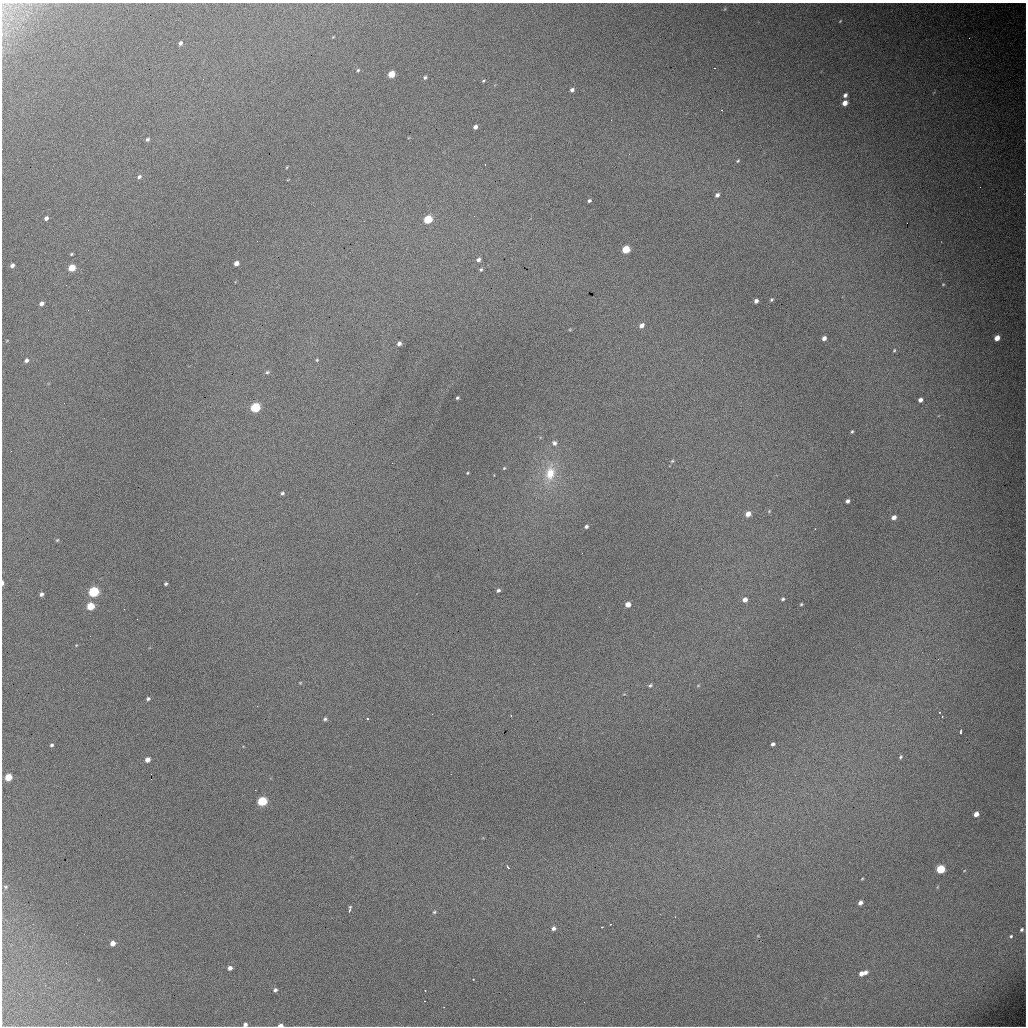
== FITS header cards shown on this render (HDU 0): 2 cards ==
NAXIS1  =                 1024 / length of data axis 1
NAXIS2  =                 1024 / length of data axis 2

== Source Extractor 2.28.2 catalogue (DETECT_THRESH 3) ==
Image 1024 x 1024 px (HDU 0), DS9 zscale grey, 1 PNG px = 1 image px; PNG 1028 x 1028 px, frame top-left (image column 1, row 1024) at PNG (2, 3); no overlay
Background 4830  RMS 52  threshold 156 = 3 sigma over >= 5 px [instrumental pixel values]
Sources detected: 117; all 117 listed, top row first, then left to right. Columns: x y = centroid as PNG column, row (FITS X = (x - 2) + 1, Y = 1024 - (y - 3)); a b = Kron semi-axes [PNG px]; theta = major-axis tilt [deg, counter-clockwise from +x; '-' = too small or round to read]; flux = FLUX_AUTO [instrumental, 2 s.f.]
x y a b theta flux
840 21 4 3 - 2700
969 38 2 2 - 1400
180 43 5 4 - 9000
358 70 4 4 - 4600
391 74 5 4 - 71000
425 77 4 4 - 5500
483 81 5 3 - 4000
572 90 4 3 - 8600
845 95 5 4 - 11000
845 103 5 4 - 27000
475 127 4 4 - 12000
147 139 5 4 - 6700
2 149 2 2 - 2600
738 161 4 3 - 3700
287 167 4 2 - 2700
139 177 6 5 - 8200
980 187 2 2 - 3000
717 195 5 4 - 11000
589 201 4 3 - 6000
474 216 3 2 - 3100
46 218 4 4 - 11000
428 219 5 5 - 150000
626 249 5 5 - 110000
71 254 3 2 - 3800
478 259 5 5 - 9400
236 263 5 4 - 19000
12 266 4 3 - 11000
72 268 5 4 - 76000
481 269 5 4 - 5300
943 284 4 3 - 3000
66 285 3 2 - 5900
771 300 4 4 - 4900
756 301 4 4 - 13000
41 303 5 4 - 15000
88 310 3 2 - 3600
642 325 5 4 - 17000
824 338 4 4 - 14000
997 338 5 4 - 30000
399 343 4 4 - 12000
894 350 5 3 - 3800
26 360 5 4 - 10000
317 360 4 4 - 3900
267 372 6 5 - 6100
457 398 3 3 - 5100
920 400 4 4 - 13000
64 403 2 2 - 2900
255 407 6 5 - 260000
852 431 4 3 - 4300
554 443 7 7 - 12000
11 451 2 2 - 7400
672 461 6 4 44 4500
504 468 5 4 - 3500
467 473 3 3 - 3000
550 473 24 14 82 95000
282 493 4 4 - 5700
847 501 4 3 - 10000
769 511 6 4 47 3800
748 514 5 4 - 29000
894 517 5 4 - 18000
586 526 4 4 - 7000
57 540 4 4 - 3500
3 583 5 2 - 9200
166 584 3 3 - 5300
498 590 4 4 - 6800
94 592 6 5 - 360000
41 594 5 4 - 9500
783 599 4 3 - 5600
745 600 5 4 - 20000
628 604 5 4 - 29000
801 604 4 3 - 3700
90 606 5 5 - 100000
124 609 2 2 - 12000
137 619 2 2 - 4200
76 645 3 3 - 2600
938 659 3 2 - 3200
300 683 4 4 - 3000
650 685 5 3 - 5300
698 686 6 4 1 3400
148 699 4 4 - 6200
939 712 3 2 - 3500
432 714 2 2 - 2400
511 715 3 2 - 2600
367 718 3 3 - 6200
325 719 5 4 - 6600
960 731 4 2 - 4700
773 744 4 3 - 8600
52 745 4 4 - 6100
901 757 5 4 - 4900
147 760 5 4 - 22000
451 774 2 2 - 2300
8 777 5 5 - 75000
151 780 3 2 - 130
255 790 2 2 - 26000
262 801 5 5 - 240000
976 814 4 4 - 24000
508 867 5 3 - 3500
940 869 5 5 - 170000
964 871 4 3 - 2100
862 879 4 3 - 2900
6 887 6 4 -2 5200
860 903 4 4 - 14000
350 908 6 2 81 5900
434 912 4 4 - 4300
602 927 3 2 - 2700
554 928 5 4 - 9600
1022 930 4 3 - 5600
1011 936 4 4 - 4400
112 943 5 4 - 24000
230 968 5 4 - 14000
865 972 5 4 - 11000
861 973 5 4 - 18000
473 979 2 2 - 2100
275 990 5 4 - 7800
425 990 3 2 - 8100
584 1002 2 2 - 2400
245 1024 4 4 - 9500
280 1025 5 3 - 16000
At the frame edge (FLAGS 8, measured only in part): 4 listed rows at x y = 2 149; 3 583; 245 1024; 280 1025